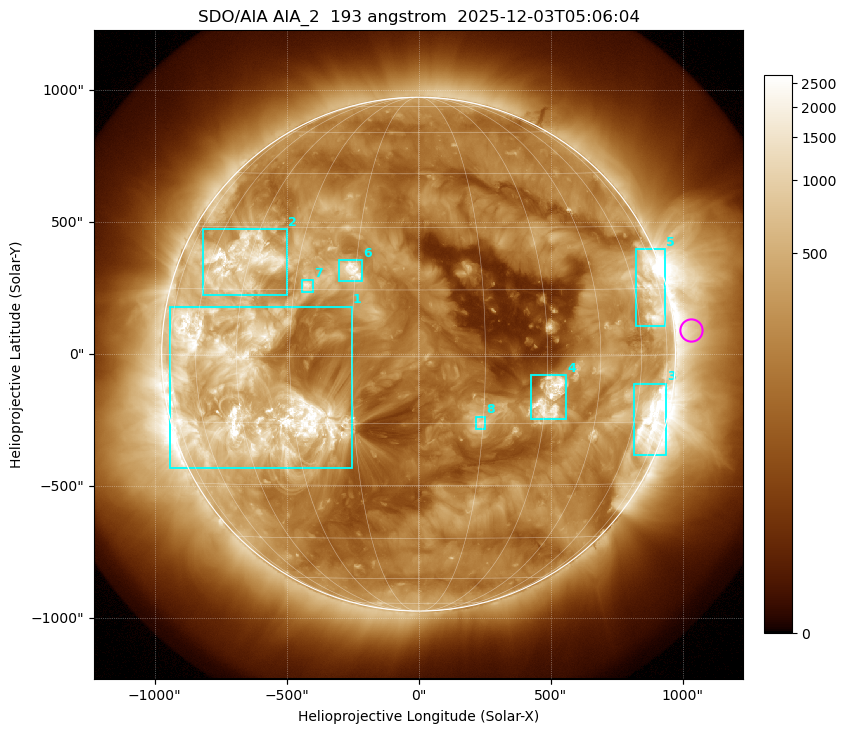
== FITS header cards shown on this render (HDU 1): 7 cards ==
TELESCOP= 'SDO/AIA '           / For AIA: SDO/AIA
INSTRUME= 'AIA_2   '           / For AIA: AIA_ATA1, AIA_ATA2, AIA_ATA3 or AIA_AT
WAVELNTH=                  193 / [angstrom] Wavelength
WAVEUNIT= 'angstrom'           / Wavelength unit: angstrom
DATE-OBS= '2025-12-03T05:06:04.843' / [ISO] Date when observation started; ISO 8
CTYPE1  = 'HPLN-TAN'           / CTYPE1: HPLN
CTYPE2  = 'HPLT-TAN'           / CTYPE2: HPLT

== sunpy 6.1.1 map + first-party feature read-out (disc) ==
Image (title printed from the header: SDO/AIA AIA_2  193 angstrom  2025-12-03T05:06:04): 1024 x 1024 px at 2.4 arcsec/px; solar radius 973 arcsec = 406 px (full disc in frame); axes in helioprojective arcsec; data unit not stated in the header (colour bar unlabelled)
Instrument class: DISC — disc imager (sunpy class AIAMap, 193 A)
Bright regions (active regions / flare kernels): reference = the median radial profile (limb darkening/brightening removed); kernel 9 px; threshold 5 sigma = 629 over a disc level ~213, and >= 1.15x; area >= 12 px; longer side >= 10 px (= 24 arcsec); searched inside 0.97 R_sun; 8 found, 8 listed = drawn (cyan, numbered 1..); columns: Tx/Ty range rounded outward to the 5 arcsec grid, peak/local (2 s.f.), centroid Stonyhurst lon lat
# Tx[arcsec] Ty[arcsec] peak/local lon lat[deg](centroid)
1 -940..-250 -430..180 18 -43 -8
2 -820..-495 220..475 13 -48 +22
3 815..940 -385..-110 13 +68 -15
4 425..560 -245..-80 11 +31 -9
5 820..935 105..400 6.8 +69 +14
6 -300..-210 275..355 13 -16 +19
7 -445..-400 235..280 9 -27 +16
8 215..255 -285..-235 6.6 +14 -15
Off-limb structures (1.02-1.3 R_sun): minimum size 162 px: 2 found; the strongest spans PA ~240..300 deg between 1.02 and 1.3 R_sun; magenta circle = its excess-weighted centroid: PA ~275 deg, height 1.06 R_sun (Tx ~1030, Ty ~90 arcsec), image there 3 x the reference